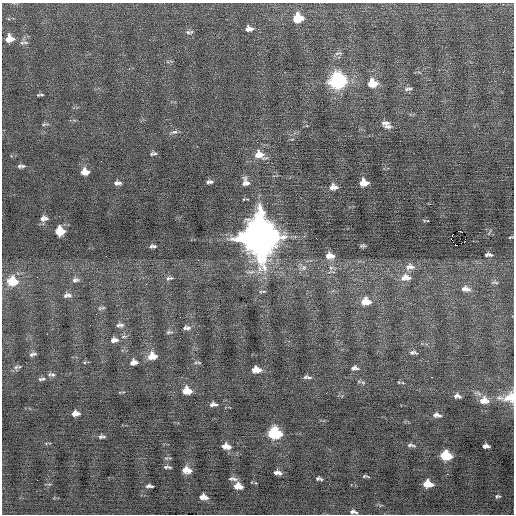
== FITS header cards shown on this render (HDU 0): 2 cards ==
NAXIS1  =                  512 / Axis length
NAXIS2  =                  512 / Axis length

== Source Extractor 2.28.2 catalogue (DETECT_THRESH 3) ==
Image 512 x 512 px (HDU 0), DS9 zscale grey, 1 PNG px = 1 image px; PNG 516 x 516 px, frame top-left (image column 1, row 512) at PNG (2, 3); no overlay
Background 0.0331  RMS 0.67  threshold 2.02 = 3 sigma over >= 5 px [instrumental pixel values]
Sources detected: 112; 1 with non-positive FLUX_AUTO (blend fragments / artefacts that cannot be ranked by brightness) is not listed; the other 111 listed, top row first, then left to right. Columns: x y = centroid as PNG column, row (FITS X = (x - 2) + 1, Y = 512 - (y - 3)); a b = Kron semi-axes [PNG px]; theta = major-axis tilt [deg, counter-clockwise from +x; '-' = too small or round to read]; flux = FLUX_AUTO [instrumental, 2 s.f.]
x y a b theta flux
298 18 9 8 - 1000
247 29 6 5 - 110
250 29 11 5 -47 170
188 32 8 6 -12 130
10 39 9 8 - 500
25 42 10 4 -10 98
338 53 12 4 8 100
338 81 10 9 - 7700
372 83 10 8 0 760
408 89 11 4 7 130
38 95 6 4 2 60
385 123 11 6 -1 200
45 124 13 3 9 74
388 126 10 5 -2 150
174 132 11 5 16 140
151 154 7 3 55 59
155 154 6 5 - 78
260 155 15 9 -20 540
19 166 6 5 - 79
23 166 6 4 10 64
85 172 8 7 - 410
208 182 5 4 - 75
211 182 7 5 -41 100
246 182 11 9 -73 280
117 183 9 5 -1 160
364 183 8 6 -1 550
335 187 6 5 - 150
332 188 9 5 71 190
43 218 9 5 75 160
46 218 7 6 - 120
424 220 4 3 - 33
60 231 8 7 - 890
459 231 4 2 - 130
259 237 15 13 -81 130000
511 237 6 2 17 47
451 238 3 2 - 410
153 246 7 4 3 110
363 246 6 3 2 85
488 255 7 4 0 110
330 256 10 7 -6 440
198 260 3 2 - 61
408 267 10 8 72 230
411 267 10 6 -40 190
303 268 9 8 - 210
331 268 6 6 - 130
405 277 15 10 -1 470
169 278 11 5 14 130
75 280 10 7 7 160
11 282 13 8 84 780
14 282 6 6 - 450
495 282 11 5 -1 100
466 289 13 8 -10 310
264 291 8 4 -7 67
67 295 12 7 2 200
366 301 11 8 -4 660
103 308 8 4 9 81
120 325 10 5 4 160
185 328 6 3 55 69
188 328 8 7 - 150
169 332 10 5 2 97
47 334 2 2 - 190
114 340 11 7 3 250
413 352 11 5 -5 140
33 354 9 4 13 120
152 356 10 8 3 580
135 362 5 4 - 120
132 363 6 4 71 170
199 363 6 4 -17 62
16 367 8 7 - 130
355 368 10 6 -4 150
256 370 9 6 -3 460
53 374 8 7 - 120
309 377 9 4 -4 120
431 377 3 2 - 380
41 379 11 5 5 120
363 382 6 4 -2 70
185 391 6 4 -74 350
189 391 9 5 -60 460
457 396 9 6 -7 170
510 397 17 14 35 650
500 398 13 7 -6 280
484 400 13 10 -6 530
212 404 6 5 - 120
215 405 5 4 - 78
75 413 8 5 5 310
435 415 8 6 41 140
439 415 7 5 -25 120
274 434 9 7 -11 3400
100 437 7 6 - 110
411 445 12 4 -5 120
224 446 7 5 69 220
486 446 7 4 -3 150
228 447 6 6 - 190
446 456 9 7 -12 1500
166 458 6 4 -18 65
167 467 7 3 -4 92
185 470 8 6 66 310
189 470 7 6 - 260
276 472 5 5 - 120
279 473 7 5 -57 140
447 474 2 2 - 180
365 476 8 3 -5 63
233 479 10 4 -8 130
319 479 7 3 -12 97
428 484 8 6 -8 670
149 486 7 3 -4 120
236 486 9 5 65 280
240 487 7 5 -23 200
498 496 7 5 7 83
204 497 8 5 -8 300
353 512 9 4 -9 130
At the frame edge (FLAGS 8, measured only in part): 2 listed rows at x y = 511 237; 510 397
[1 non-positive-flux detection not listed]